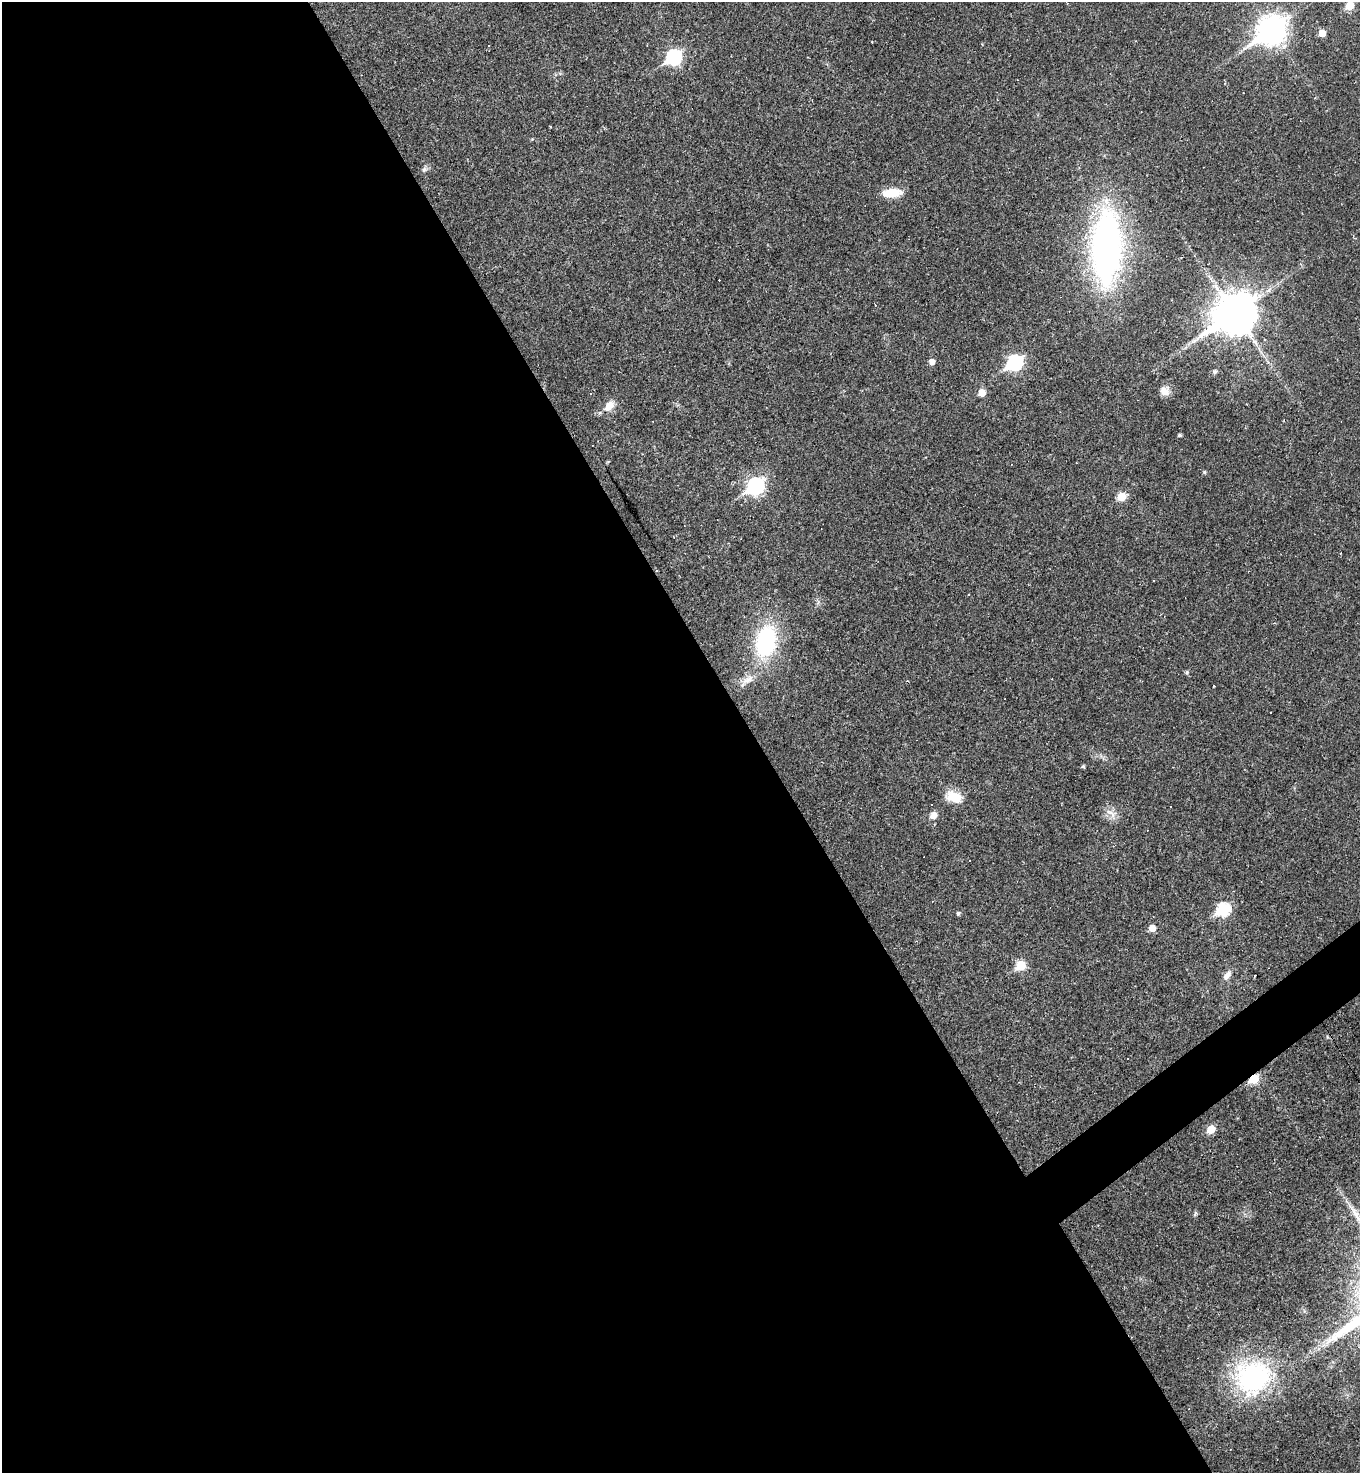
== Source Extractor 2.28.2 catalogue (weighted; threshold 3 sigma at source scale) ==
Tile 9 of 4 x 4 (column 1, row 3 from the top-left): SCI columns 293-1650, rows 1473-2943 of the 5881 x 5886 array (HDU 1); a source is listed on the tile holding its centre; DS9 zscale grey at full resolution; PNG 1362 x 1475 px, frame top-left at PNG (2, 2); no overlay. Shown black and unused: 57% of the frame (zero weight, under 2 of 3 exposures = <1% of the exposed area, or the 3 px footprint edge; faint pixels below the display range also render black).
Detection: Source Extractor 2.28.2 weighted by HDU 2 'WHT'; one run over the whole footprint, this tile lists its part. Background 0.0191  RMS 0.004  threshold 0.0182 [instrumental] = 3 sigma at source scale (4.5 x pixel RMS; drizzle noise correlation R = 1.50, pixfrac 1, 0.05/0.05 arcsec/px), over >= 5 px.
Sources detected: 52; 10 cosmic-ray / hot-pixel residue — not listed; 1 inside a brighter listed object's ellipse — not listed separately; the other 41 listed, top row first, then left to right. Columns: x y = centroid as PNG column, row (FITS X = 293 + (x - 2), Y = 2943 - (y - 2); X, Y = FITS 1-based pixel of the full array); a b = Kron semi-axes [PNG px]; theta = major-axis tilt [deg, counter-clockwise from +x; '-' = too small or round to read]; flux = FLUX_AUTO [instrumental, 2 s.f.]
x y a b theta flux
1350 6 6 5 - 9.9
1272 30 12 9 37 420
1322 33 5 5 - 5.5
674 57 8 7 - 70
997 99 3 2 - 0.23
424 169 8 6 45 1
892 193 23 10 4 7
1107 248 73 27 88 150
875 304 3 2 - 0.63
1234 313 15 12 36 1200
932 362 5 5 - 2.4
1015 363 8 7 - 71
1214 372 6 5 - 0.93
1164 391 13 10 -34 2.7
591 393 3 3 - 0.45
982 393 5 5 - 6.3
609 406 16 10 50 4.2
1179 435 4 4 - 0.87
1204 472 5 4 - 0.52
755 486 9 7 39 100
1122 497 6 5 - 10
1341 553 4 2 - 0.24
1153 581 2 2 - 0.31
766 641 33 20 77 39
1187 672 5 5 - 0.54
748 680 18 8 31 3.6
1214 686 3 2 - 0.28
1083 766 5 5 - 0.51
954 797 21 12 -17 7.3
1111 813 22 10 -39 3.5
933 815 9 7 49 2.7
1223 909 7 6 - 40
958 913 5 4 - 0.9
1152 928 5 5 - 4.3
1021 966 6 5 - 16
1227 975 13 7 53 2.5
1128 1059 2 2 - 0.35
1254 1079 6 5 - 17
1211 1129 6 5 - 8.8
1195 1214 7 4 71 0.61
1253 1377 47 44 6 54
Overlapping masked pixels (flux is a lower limit): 1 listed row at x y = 1254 1079